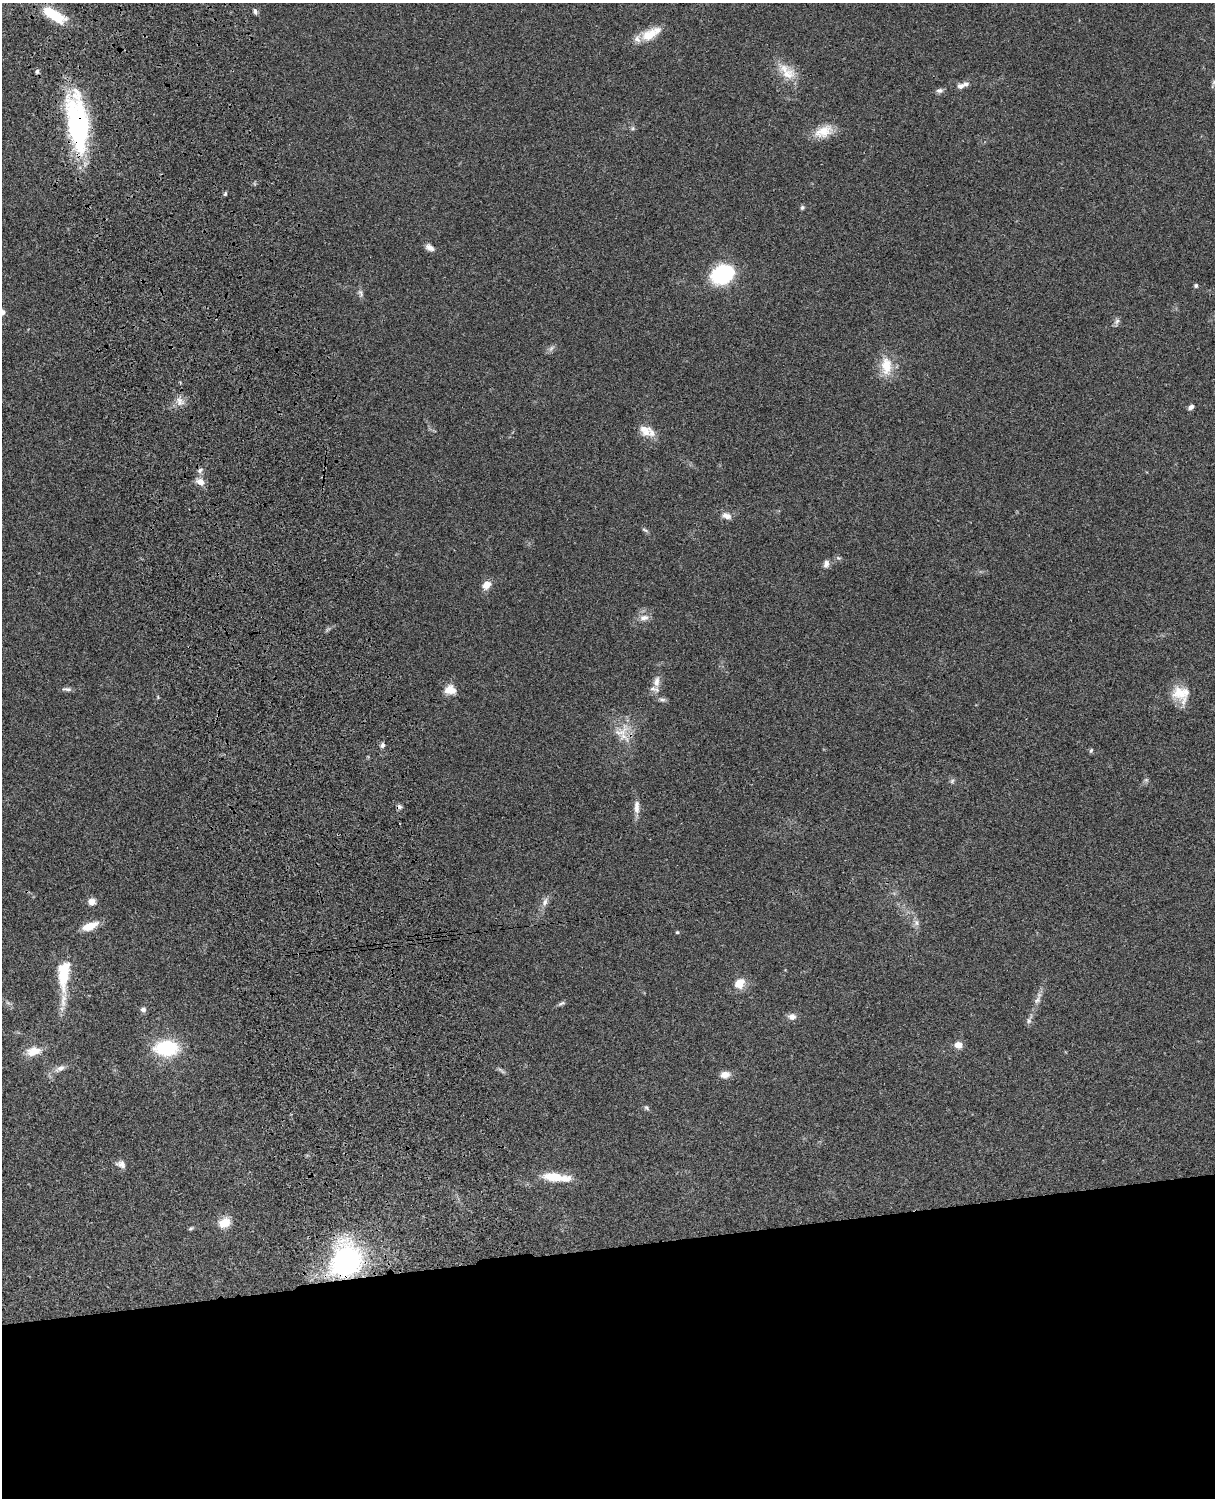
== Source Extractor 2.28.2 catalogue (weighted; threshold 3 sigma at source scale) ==
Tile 11 of 4 x 3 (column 3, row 3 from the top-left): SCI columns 2545-3757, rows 278-1773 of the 5088 x 4927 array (HDU 1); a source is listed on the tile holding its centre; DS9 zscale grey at full resolution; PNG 1217 x 1500 px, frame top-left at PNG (2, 3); no overlay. Shown black and unused: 17% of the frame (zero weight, under 3 of 4 exposures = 6% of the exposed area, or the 3 px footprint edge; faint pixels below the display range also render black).
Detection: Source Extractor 2.28.2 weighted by HDU 2 'WHT'; one run over the whole footprint, this tile lists its part. Background 0.0801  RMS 0.0058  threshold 0.0261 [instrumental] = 3 sigma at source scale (4.5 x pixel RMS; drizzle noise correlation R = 1.50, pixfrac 1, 0.05/0.05 arcsec/px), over >= 5 px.
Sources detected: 72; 1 too faint to see at this stretch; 1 cosmic-ray / hot-pixel residue — not listed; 5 inside a brighter listed object's ellipse — not listed separately; the other 65 listed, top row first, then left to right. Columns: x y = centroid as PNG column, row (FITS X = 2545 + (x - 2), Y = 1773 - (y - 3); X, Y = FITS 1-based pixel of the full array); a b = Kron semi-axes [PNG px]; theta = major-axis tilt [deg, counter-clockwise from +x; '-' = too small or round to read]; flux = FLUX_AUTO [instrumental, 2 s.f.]
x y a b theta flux
255 11 8 5 -75 1.4
53 14 28 10 -33 20
649 35 21 12 29 12
37 71 6 5 - 1.2
787 72 28 15 -43 11
1214 82 7 5 47 1.2
961 86 9 7 8 2.3
939 91 9 6 2 1.8
77 123 60 20 -82 95
633 128 6 4 71 0.87
823 131 26 14 24 10
225 194 5 4 - 0.84
802 208 6 5 - 1
430 247 13 7 -30 2.9
722 274 15 12 26 72
1196 285 4 4 - 1.3
360 293 12 6 -74 1.9
2 312 7 7 - 2.3
1117 321 9 7 57 1.8
551 348 11 3 50 1.3
886 366 25 14 -89 12
180 401 13 8 -66 4
1191 407 7 5 33 2.1
646 433 14 9 9 4.5
200 470 7 6 - 1.6
200 482 10 8 -30 4.5
726 516 13 8 -18 3.6
645 530 9 3 -33 1
826 564 10 7 76 2.6
487 585 11 8 38 5
644 618 13 8 11 3.8
656 682 18 9 79 5.1
67 689 14 5 -6 1.7
450 690 14 10 -2 6.9
1181 694 23 19 -34 13
662 700 10 5 -10 1.6
620 732 36 14 42 12
382 745 6 5 - 1.7
1091 750 7 4 63 0.81
952 781 7 4 46 1.1
637 807 19 7 -90 4.3
92 902 9 9 - 3.3
545 902 12 7 68 3
916 922 9 7 -90 2.2
90 926 18 8 21 9.4
677 932 5 4 - 0.68
63 974 40 14 86 23
739 983 15 11 46 7
1037 1000 11 6 56 2.5
562 1003 10 5 15 1.3
143 1010 7 6 - 1.7
792 1016 10 8 -8 3.1
1029 1021 8 6 89 1.7
958 1045 8 7 - 4.7
166 1048 23 15 0 38
33 1051 19 12 10 8.2
60 1068 16 7 27 3.7
501 1070 14 3 -42 1.2
725 1075 10 7 7 5
646 1108 8 5 -38 1.1
121 1164 13 9 -21 3.3
556 1177 36 9 -6 15
224 1223 15 11 30 7.4
191 1228 7 4 29 0.86
346 1261 23 19 71 150
Overlapping masked pixels (flux is a lower limit): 2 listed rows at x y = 77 123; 346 1261
Isophote crosses this tile's border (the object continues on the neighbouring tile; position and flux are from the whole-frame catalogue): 2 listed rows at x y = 1214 82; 2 312